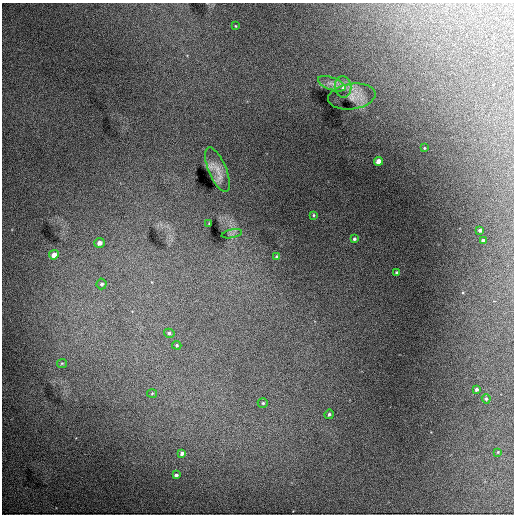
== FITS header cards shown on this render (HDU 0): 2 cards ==
NAXIS1  =                  512 / Axis length
NAXIS2  =                  512 / Axis length

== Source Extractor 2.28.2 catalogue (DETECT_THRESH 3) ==
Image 512 x 512 px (HDU 0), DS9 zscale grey, 1 PNG px = 1 image px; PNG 516 x 516 px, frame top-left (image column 1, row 512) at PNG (2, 3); each listed source drawn as its Kron ellipse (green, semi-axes under 4 px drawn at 4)
Background 9650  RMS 98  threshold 294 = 3 sigma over >= 5 px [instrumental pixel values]
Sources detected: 29; all 29 listed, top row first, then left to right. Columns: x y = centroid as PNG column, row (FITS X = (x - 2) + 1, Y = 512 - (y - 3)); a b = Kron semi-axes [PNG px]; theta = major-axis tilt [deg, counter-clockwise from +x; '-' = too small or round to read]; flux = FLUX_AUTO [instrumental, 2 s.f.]
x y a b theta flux
236 26 4 2 - 4200
332 84 14 6 -20 36000
343 87 11 8 -83 37000
352 97 24 13 8 62000
424 148 3 2 - 5300
379 161 4 4 - 84000
217 170 24 9 -67 81000
313 215 3 3 - 8000
209 223 3 2 - 4600
480 230 4 3 - 18000
232 234 10 3 11 11000
354 239 3 3 - 14000
483 241 4 4 - 21000
99 243 5 5 - 42000
54 255 5 4 - 66000
277 257 4 4 - 25000
397 273 4 3 - 20000
102 284 5 5 - 14000
169 333 5 4 - 14000
177 345 5 4 - 8600
62 363 5 4 - 7300
476 389 4 3 - 15000
152 393 5 3 - 6000
486 399 5 4 - 13000
263 403 5 4 - 11000
329 414 5 4 - 13000
498 452 3 3 - 4600
182 453 4 4 - 22000
176 475 4 3 - 16000